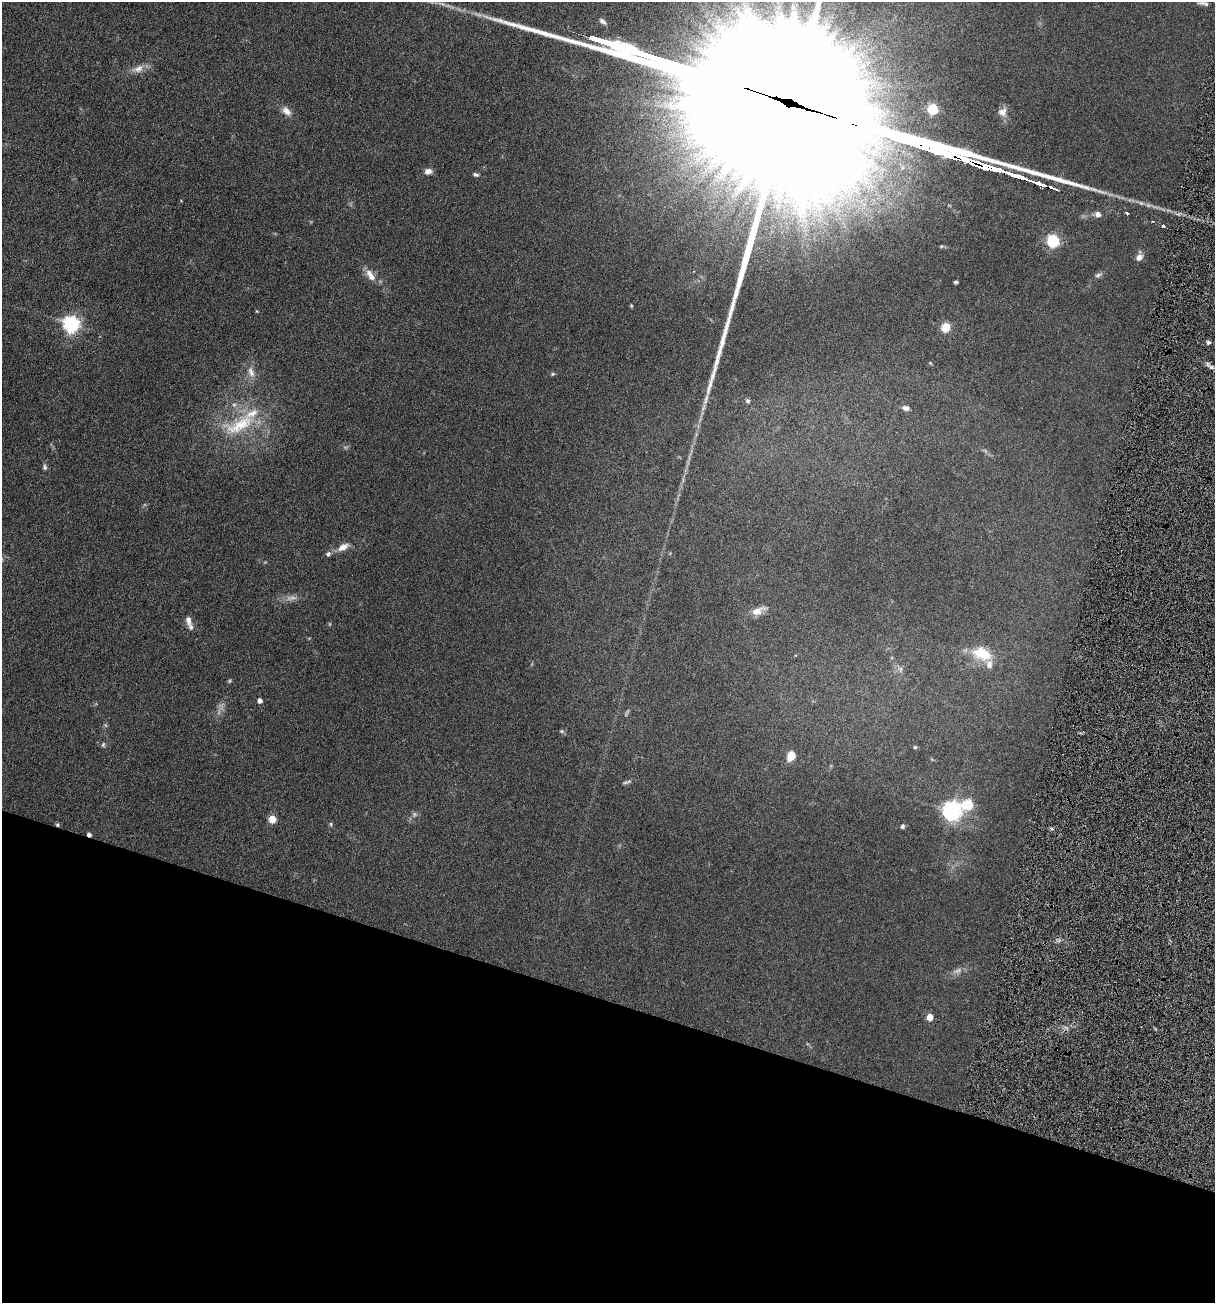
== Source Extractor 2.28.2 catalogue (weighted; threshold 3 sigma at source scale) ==
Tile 15 of 4 x 4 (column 3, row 4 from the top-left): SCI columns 3207-4419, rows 306-1606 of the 5918 x 5679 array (HDU 1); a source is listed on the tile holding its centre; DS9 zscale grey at full resolution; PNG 1217 x 1305 px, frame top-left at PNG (2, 2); no overlay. Shown black and unused: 23% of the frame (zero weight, under 4 of 7 exposures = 19% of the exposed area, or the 3 px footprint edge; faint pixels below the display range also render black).
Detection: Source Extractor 2.28.2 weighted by HDU 2 'WHT'; one run over the whole footprint, this tile lists its part. Background 0.111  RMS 0.0057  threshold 0.0234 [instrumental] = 3 sigma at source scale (4.09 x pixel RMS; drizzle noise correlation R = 1.36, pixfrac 0.8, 0.05/0.05 arcsec/px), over >= 5 px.
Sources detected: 57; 6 too faint to see at this stretch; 1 cosmic-ray / hot-pixel residue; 1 long thin detection or spike segment (spike, bleed or trail) — not listed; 3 inside a brighter listed object's ellipse — not listed separately; the other 46 listed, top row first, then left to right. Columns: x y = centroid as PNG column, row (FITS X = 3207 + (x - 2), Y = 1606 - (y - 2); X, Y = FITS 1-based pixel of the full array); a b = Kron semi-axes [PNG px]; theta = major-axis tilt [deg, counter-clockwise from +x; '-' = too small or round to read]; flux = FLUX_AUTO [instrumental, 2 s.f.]
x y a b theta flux
1204 3 14 4 -11 1.4
138 69 17 9 23 4.3
933 109 5 5 - 42
286 111 14 9 -43 3.6
1002 112 12 10 40 3.5
428 171 8 6 5 2.6
476 175 7 5 -18 1
1127 213 4 3 - 1.5
1098 214 8 7 - 2.3
1163 226 4 3 - 1.2
1053 241 6 5 - 72
1139 257 8 6 47 3
371 275 18 8 -53 4.8
1098 275 9 6 20 1.4
956 282 4 3 - 0.78
631 306 5 4 - 0.49
72 324 6 6 - 170
946 327 5 5 - 26
1208 342 4 4 - 1.5
1212 367 5 5 - 1.1
251 372 16 8 -68 3.8
553 374 6 4 20 0.67
748 401 6 5 - 0.98
906 408 9 6 -14 1.9
240 425 53 19 26 28
45 467 8 5 -88 1.1
343 547 14 7 30 4.2
328 554 7 6 - 1.3
758 611 17 8 24 5.2
188 620 11 6 -81 3
982 654 28 17 -21 14
900 669 9 6 -74 1.6
229 681 5 5 - 0.64
260 700 4 4 - 2.7
562 731 6 5 - 0.78
103 745 7 5 75 0.89
915 747 4 4 - 0.6
791 756 10 7 67 5.8
627 782 15 3 16 1.2
968 804 6 6 - 34
952 810 7 6 - 280
272 819 5 5 - 14
331 824 5 5 - 0.67
902 826 6 5 - 1.1
89 834 4 3 - 2
930 1017 5 4 - 8.8
Overlapping masked pixels (flux is a lower limit): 1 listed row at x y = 89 834